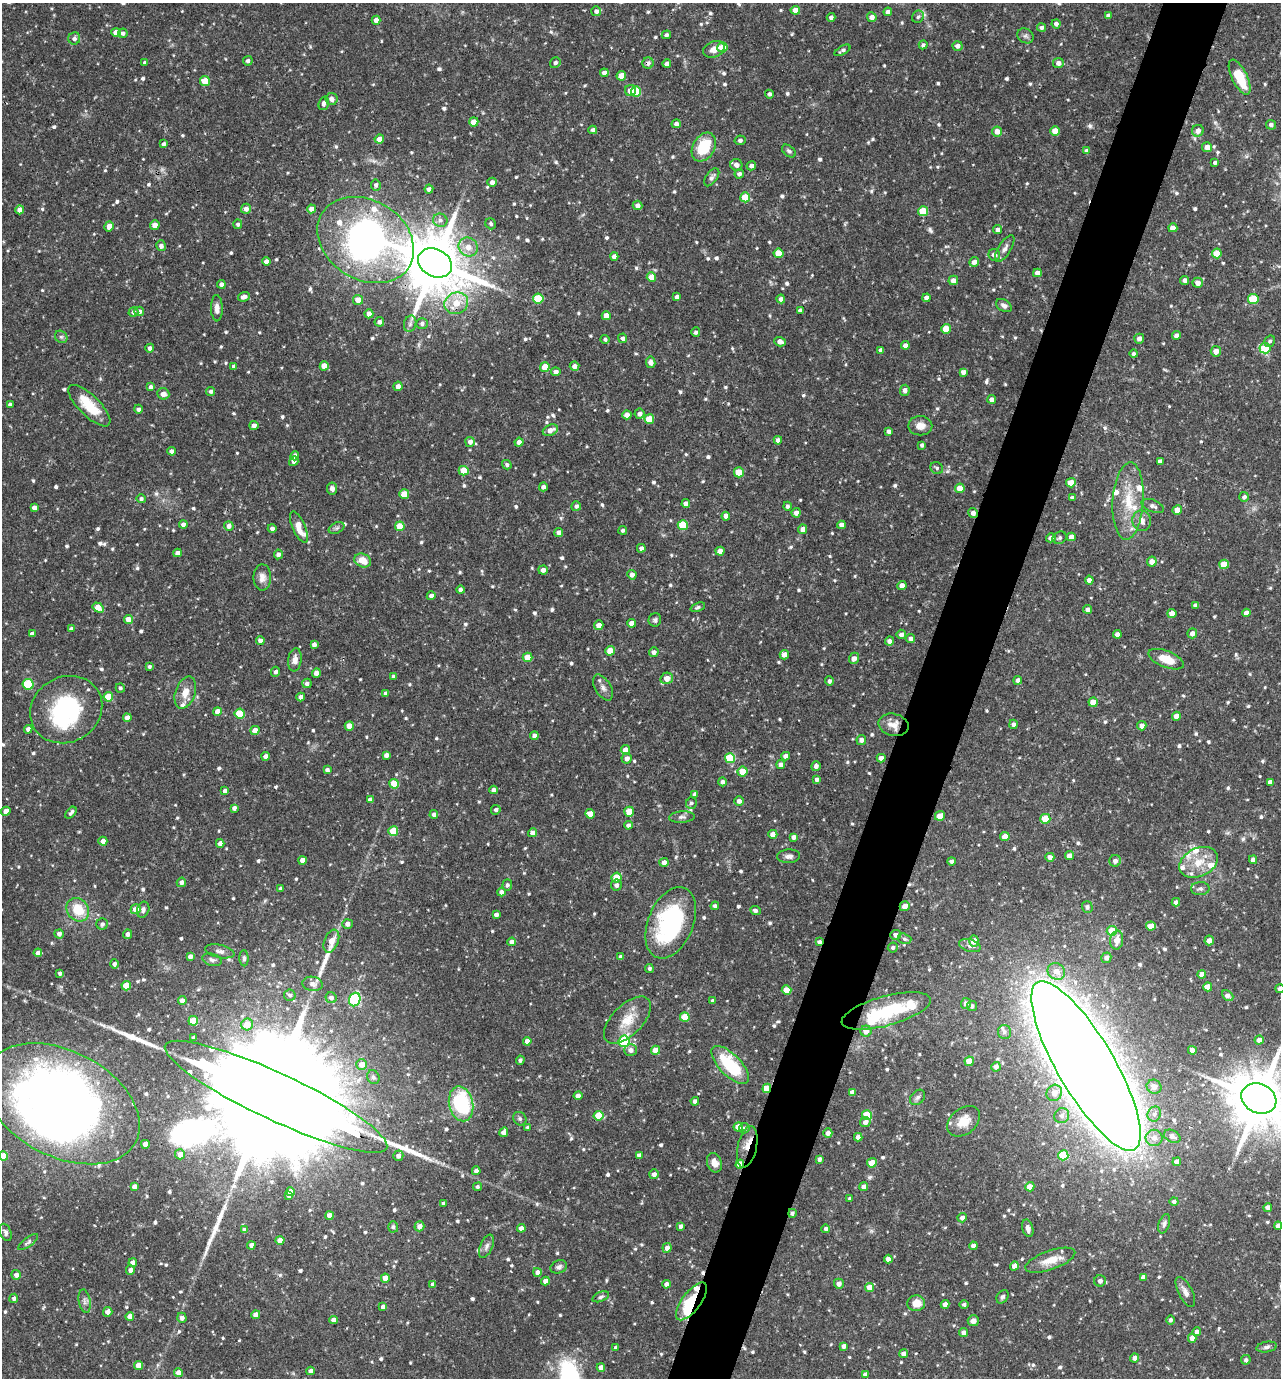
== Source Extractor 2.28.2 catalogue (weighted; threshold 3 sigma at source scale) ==
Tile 10 of 4 x 4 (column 2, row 3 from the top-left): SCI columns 1549-2827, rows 1379-2754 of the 5524 x 5509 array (HDU 1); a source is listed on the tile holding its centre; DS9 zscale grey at full resolution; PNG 1283 x 1380 px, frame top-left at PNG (2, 3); each listed source drawn as its Kron ellipse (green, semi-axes under 4 px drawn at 4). Shown black and unused: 5% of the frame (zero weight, under 2 of 3 exposures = <1% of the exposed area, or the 3 px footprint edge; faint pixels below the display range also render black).
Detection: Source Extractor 2.28.2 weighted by HDU 2 'WHT'; one run over the whole footprint, this tile lists its part. Background 0.0916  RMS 0.0055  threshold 0.0249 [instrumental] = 3 sigma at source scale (4.5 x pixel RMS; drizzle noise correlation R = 1.50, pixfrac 1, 0.05/0.05 arcsec/px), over >= 5 px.
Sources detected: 873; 2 too faint to see at this stretch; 5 inside a brighter object's white glare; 2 cosmic-ray / hot-pixel residue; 3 long thin detections or spike segments (spike, bleed or trail) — neither listed nor drawn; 21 inside a brighter listed object's ellipse — not listed separately; of the other 840, all 500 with FLUX_AUTO >= 1.24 (the completeness limit of this list) listed and drawn (340 fainter detections not listed), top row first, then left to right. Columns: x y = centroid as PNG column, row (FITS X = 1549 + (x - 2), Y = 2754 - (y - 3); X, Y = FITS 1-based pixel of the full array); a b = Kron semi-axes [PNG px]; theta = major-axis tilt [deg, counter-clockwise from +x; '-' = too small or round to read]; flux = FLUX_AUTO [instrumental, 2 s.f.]
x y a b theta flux
795 10 4 4 - 5
596 11 5 4 - 2
888 12 4 4 - 2.3
1108 16 4 4 - 2.4
831 17 4 4 - 1.6
872 17 5 4 - 3.4
918 17 6 5 - 1.3
376 20 4 4 - 3
1056 24 4 4 - 2.1
1041 28 4 4 - 1.5
116 33 5 4 - 6
123 33 5 4 - 1.7
666 35 5 4 - 1.4
1026 36 8 7 - 1.6
74 38 6 6 - 2
923 45 4 4 - 1.4
958 46 5 4 - 2.3
722 47 5 5 - 13
714 49 11 8 24 4.2
842 50 9 4 30 1.6
248 61 5 4 - 1.4
145 63 4 3 - 1.5
555 63 6 5 - 1.5
648 63 6 5 - 2
1058 63 5 5 - 2.7
667 64 4 4 - 2.4
604 73 4 4 - 2
621 76 5 4 - 8.1
1240 77 19 7 -64 19
205 81 5 5 - 11
631 90 5 5 - 5.1
636 92 5 5 - 21
769 94 4 4 - 1.5
331 99 6 6 - 3
324 103 7 5 73 1.8
474 122 5 4 - 5
676 124 4 4 - 2.1
1271 125 5 5 - 1.8
593 130 4 4 - 1.9
997 131 5 5 - 4.3
1055 131 4 4 - 6.1
1198 131 6 5 - 3.5
379 139 4 4 - 4.6
740 140 5 5 - 1.5
164 144 4 3 - 1.6
704 147 15 11 59 20
1207 147 5 5 - 5.2
789 151 8 5 -39 1.3
1087 151 4 4 - 2.6
1215 162 4 3 - 1.5
736 165 6 5 - 3
751 166 5 4 - 2.5
739 174 5 4 - 1.8
712 177 10 5 53 1.8
492 182 4 4 - 2.5
376 185 5 5 - 1.6
429 189 4 4 - 1.9
745 197 5 5 - 14
637 205 5 4 - 2.7
246 209 5 5 - 2.8
311 209 4 4 - 2.8
20 210 4 4 - 3.4
923 211 5 5 - 17
440 220 7 6 - 1.8
238 224 4 4 - 1.4
491 224 6 5 - 1.3
155 225 4 4 - 4.1
109 226 5 4 - 5
1173 228 4 4 - 3.5
998 230 5 4 - 2.3
366 240 51 39 -32 240
161 246 5 4 - 1.8
468 247 10 9 - 5.4
1005 249 15 6 59 2.8
779 253 5 5 - 10
1217 253 5 5 - 10
994 255 6 6 - 2.7
614 256 4 4 - 2.5
266 261 4 4 - 3.1
974 262 5 4 - 2.4
435 263 18 13 -28 4500
1037 273 4 4 - 3.3
651 277 5 4 - 8
953 280 5 4 - 3.4
1185 280 4 4 - 2.4
1198 283 5 5 - 3.4
221 284 4 4 - 2
244 297 6 4 19 2.9
677 297 4 4 - 2.6
538 298 5 5 - 15
926 298 4 4 - 2.5
781 299 4 4 - 2.2
1253 299 5 5 - 22
358 300 5 5 - 6
456 303 12 10 25 8.9
1004 305 8 6 -30 2
217 308 13 6 -89 3.5
800 310 4 4 - 2.1
139 311 4 4 - 2.4
133 312 5 4 - 1.6
369 314 4 4 - 3.8
606 316 4 4 - 7
379 322 5 4 - 1.9
410 324 8 6 74 1.5
422 324 5 5 - 1.5
946 329 5 5 - 12
696 332 5 4 - 1.5
1176 336 4 4 - 2.2
61 337 7 5 -42 1.3
623 338 4 4 - 1.8
605 339 4 4 - 1.3
1139 339 5 5 - 2.6
1270 341 6 5 - 1.3
780 342 6 4 -17 3.2
905 345 4 4 - 2.4
150 348 4 4 - 2.3
1265 348 5 5 - 16
881 350 4 4 - 2.4
1216 351 5 5 - 3.6
1134 354 4 4 - 1.4
651 362 6 4 -80 2.8
234 366 4 4 - 1.8
324 366 4 4 - 5.8
575 366 5 4 - 2.6
545 367 5 5 - 7.9
556 372 5 4 - 2.3
963 372 4 4 - 2.3
398 386 5 4 - 3
151 387 4 4 - 2.3
905 390 5 5 - 2.3
211 391 4 4 - 1.5
163 394 6 5 - 3.4
992 399 4 4 - 2.5
10 405 4 3 - 1.9
89 406 27 10 -45 17
138 409 4 4 - 1.8
639 414 5 5 - 2.1
627 415 4 4 - 2.9
649 419 5 5 - 11
254 425 4 4 - 2.6
920 426 12 9 0 4.6
550 430 8 5 25 3.6
889 431 4 4 - 1.8
778 440 4 4 - 2.1
470 442 5 5 - 2.6
519 442 4 4 - 2.7
922 445 4 4 - 1.6
172 451 4 4 - 2.6
295 456 4 4 - 3.7
294 461 5 4 - 2.3
1160 461 4 4 - 1.8
507 465 5 4 - 1.2
937 468 7 6 - 1.4
464 471 5 5 - 10
739 472 5 5 - 12
1071 483 5 4 - 7.2
543 487 4 4 - 2.1
960 488 4 4 - 8
332 489 6 5 - 1.9
404 494 5 4 - 12
1244 497 5 5 - 1.7
1072 498 4 4 - 2.4
141 499 4 4 - 1.4
1128 501 39 15 86 20
686 503 4 4 - 2.9
576 506 5 4 - 1.6
787 506 4 4 - 1.3
1153 506 12 6 -22 2.2
34 508 4 4 - 3.2
1177 510 5 4 - 6.6
796 513 5 4 - 3
973 513 5 4 - 2.9
726 516 4 4 - 2.6
1142 521 10 9 - 4.1
183 524 4 4 - 2.1
683 525 5 5 - 22
841 525 4 4 - 3
229 526 5 5 - 2.6
400 526 5 5 - 8.9
299 527 17 6 -66 9.7
272 528 4 4 - 1.9
337 528 8 5 27 1.4
803 529 4 4 - 3.2
623 530 4 4 - 1.4
559 532 4 4 - 2.7
1071 537 4 4 - 3.1
1051 538 5 4 - 2.8
1060 538 7 6 - 1.4
641 548 4 4 - 2.1
720 551 4 4 - 3.1
177 553 4 4 - 2.3
278 554 5 4 - 2.2
363 560 9 6 -20 7.9
1152 562 5 5 - 3.7
1224 564 5 4 - 7.8
543 570 5 4 - 2.3
632 575 5 4 - 2.6
262 577 13 9 -90 3.8
1089 580 4 4 - 2.3
902 585 4 4 - 3.2
460 590 4 4 - 2.1
431 596 4 4 - 2.3
1196 605 4 4 - 1.7
98 607 6 4 -32 8.5
698 607 7 4 22 1.3
1088 609 4 4 - 2.1
1172 613 4 4 - 3.8
1246 613 4 4 - 2.9
129 619 4 4 - 5.7
655 620 7 6 - 1.3
632 623 4 4 - 3.3
599 625 5 4 - 3.5
71 629 4 4 - 1.7
1192 633 5 4 - 3.1
32 634 4 4 - 2.9
901 634 5 4 - 2.7
1117 634 4 4 - 3
911 639 4 4 - 2.4
260 641 4 4 - 2.8
889 641 4 4 - 2.5
314 644 4 4 - 2.4
610 651 5 4 - 8.2
654 652 5 4 - 2.3
784 655 5 4 - 3.3
528 657 5 4 - 8.1
854 658 6 5 - 2.9
1166 659 19 8 -22 11
295 660 11 7 83 3.8
149 667 4 4 - 1.2
275 672 5 4 - 1.5
316 673 4 4 - 2.9
394 677 4 4 - 1.8
667 678 6 5 - 5.1
1018 680 4 4 - 2.2
829 681 4 4 - 1.5
307 683 5 4 - 1.9
28 684 5 5 - 35
120 688 5 4 - 1.2
603 688 14 8 -59 3
185 693 17 10 71 6.4
386 693 4 4 - 2.3
108 697 5 4 - 12
301 697 4 4 - 2.7
1093 702 4 4 - 7
66 710 37 32 29 56
217 712 4 4 - 5.2
240 714 5 5 - 21
1176 716 4 4 - 4.3
127 718 4 4 - 3.1
1013 724 4 4 - 1.9
893 725 15 11 -13 5.9
349 726 4 4 - 6.5
1142 726 4 4 - 3.2
28 729 4 4 - 2.3
255 730 4 4 - 4.7
534 736 4 4 - 2.5
861 740 5 5 - 2.4
625 750 5 4 - 4.7
386 755 4 4 - 2.5
266 756 4 4 - 2.7
786 756 4 4 - 2.5
627 758 5 5 - 2.9
730 758 5 5 - 27
881 758 4 4 - 3
781 764 4 4 - 2.4
816 766 5 4 - 2.3
327 770 4 4 - 1.6
743 772 5 5 - 8.8
817 779 4 4 - 1.8
722 782 4 4 - 1.7
1270 782 4 4 - 2.6
394 784 5 5 - 11
494 790 4 4 - 2.9
225 791 4 4 - 2.3
695 794 4 4 - 2.4
370 800 4 4 - 2.6
739 801 5 4 - 2.5
691 803 6 5 - 1.3
234 808 4 4 - 2.2
496 810 5 4 - 1.5
6 811 5 4 - 5.2
629 812 5 4 - 10
71 813 7 4 47 1.7
590 814 5 4 - 5.9
434 815 4 4 - 2.5
940 816 5 4 - 7.2
682 817 13 5 3 1.9
1045 819 5 5 - 15
628 825 4 4 - 2
393 831 5 5 - 16
533 833 4 4 - 3.8
773 834 4 4 - 3.7
1005 836 4 4 - 4.7
794 837 4 4 - 2.5
103 841 4 4 - 3.2
220 843 4 4 - 2.9
789 856 11 7 3 2.5
1070 856 4 4 - 5.3
1050 857 4 4 - 2.7
302 860 4 4 - 3.6
1253 860 4 4 - 3.2
951 861 4 4 - 1.5
1115 861 6 5 - 2.1
664 862 5 4 - 2.7
1199 862 20 14 26 12
616 877 5 5 - 12
181 882 5 4 - 2.3
507 885 5 5 - 1.4
616 885 5 5 - 1.9
281 889 4 3 - 1.5
1200 889 9 6 1 1.9
501 892 4 4 - 2.6
1176 902 4 4 - 2.4
715 906 4 4 - 1.6
905 906 5 5 - 4.3
1087 907 6 5 - 1.7
136 909 5 5 - 6.5
78 910 13 10 -50 15
143 910 8 6 71 1.5
755 910 5 4 - 1.3
496 915 4 4 - 1.9
671 923 37 22 67 77
102 924 6 5 - 1.7
347 924 5 5 - 2.7
1151 926 5 4 - 5.9
1112 931 5 5 - 11
59 934 4 4 - 2.4
127 934 5 4 - 2.6
896 935 5 5 - 2.4
905 939 7 5 -17 1.4
1117 940 9 6 80 4.8
1209 940 5 4 - 3.1
331 941 12 7 68 5.6
974 941 6 4 -88 5.9
512 942 4 4 - 2.5
819 942 4 4 - 2.2
970 946 11 6 -18 2.5
893 947 5 5 - 1.4
220 951 15 6 -12 2.4
38 953 4 4 - 2.4
190 956 4 4 - 2.4
620 957 4 3 - 1.4
244 958 8 4 -89 1.3
1106 958 5 5 - 2.3
212 960 10 6 -16 1.7
114 964 5 4 - 2
649 968 4 4 - 1.4
1056 971 9 8 - 5.5
60 973 4 3 - 1.5
1202 974 4 4 - 3.8
312 984 10 7 -9 2.7
126 986 5 4 - 12
1208 987 4 4 - 5.5
1280 989 4 4 - 2.4
786 990 5 4 - 8.9
290 995 6 5 - 1.6
1228 996 6 4 -41 2.8
331 998 6 5 - 2.3
355 999 7 5 67 55
182 1001 4 4 - 2.9
713 1001 4 3 - 1.7
966 1003 5 5 - 2.8
972 1006 5 5 - 1.5
886 1011 46 14 15 38
685 1017 5 4 - 12
627 1020 29 15 45 12
193 1021 5 5 - 15
247 1024 6 5 - 8.5
866 1031 5 5 - 4.4
1005 1032 7 6 - 1.5
194 1038 4 4 - 2.2
1259 1040 4 4 - 3.2
527 1041 4 4 - 3.4
624 1041 6 5 - 43
631 1050 6 6 - 3
656 1050 4 4 - 7.3
1192 1050 4 4 - 3.6
520 1060 4 4 - 1.2
969 1061 5 4 - 7.4
361 1064 5 5 - 4.7
730 1065 24 10 -46 33
1086 1066 97 28 -60 3600
996 1067 5 4 - 2.4
373 1077 7 6 - 1.3
1154 1087 7 7 - 4.1
767 1088 5 4 - 17
852 1092 4 4 - 2.6
1054 1093 8 7 - 4.7
578 1096 4 4 - 2.8
276 1097 122 23 -25 58000
918 1097 8 6 46 1.8
1259 1098 18 14 -25 4100
695 1101 4 4 - 2
62 1104 83 53 -27 470
461 1104 18 12 -76 45
1154 1114 8 6 64 2.2
867 1115 5 5 - 21
599 1116 5 5 - 18
1062 1116 8 7 - 2.5
520 1119 7 6 - 1.3
964 1121 18 13 39 7.8
865 1122 5 5 - 2.8
528 1127 4 3 - 1.3
738 1127 4 4 - 6.7
744 1128 5 5 - 2.2
504 1132 5 4 - 3.3
828 1133 4 4 - 2.7
1172 1136 9 6 -27 2.8
858 1137 4 4 - 3.4
1154 1138 8 8 - 3.6
145 1144 4 4 - 3
747 1147 21 9 78 7.5
180 1154 5 5 - 5.2
639 1155 4 4 - 2.2
1063 1155 5 5 - 25
3 1156 4 4 - 10
398 1156 5 5 - 2.4
819 1159 4 3 - 1.6
1177 1162 4 4 - 3
714 1163 10 7 -69 4.4
872 1163 5 4 - 9
740 1164 4 4 - 9
476 1171 4 4 - 2.7
654 1174 5 4 - 2.2
864 1186 4 4 - 2.5
134 1187 4 4 - 2.6
477 1187 4 4 - 1.3
1030 1187 4 4 - 6.5
290 1191 4 4 - 3.6
289 1196 4 4 - 2
850 1199 4 3 - 1.3
1174 1201 4 4 - 1.4
443 1203 3 3 - 1.3
1268 1207 4 4 - 3.4
792 1213 4 4 - 1.5
330 1216 4 4 - 5.7
962 1218 5 4 - 2.2
1164 1224 10 5 71 1.7
419 1226 5 5 - 3.4
681 1226 4 3 - 1.6
1278 1226 4 4 - 3
393 1227 5 5 - 1.3
521 1228 4 4 - 3.6
1028 1228 9 5 -74 2.1
826 1229 4 4 - 1.4
245 1230 4 4 - 2.8
6 1232 9 5 -68 1.7
280 1240 4 4 - 6.1
28 1242 12 4 38 1.5
251 1245 4 4 - 2.5
486 1246 12 6 67 2.2
973 1246 4 4 - 2.4
667 1248 5 4 - 2.8
888 1259 4 4 - 3.3
1050 1260 26 9 20 8.9
133 1263 4 4 - 3.2
1014 1266 4 4 - 3.3
559 1267 8 6 22 1.7
130 1270 4 4 - 2.3
537 1272 4 4 - 2.6
16 1275 5 4 - 2.9
1143 1277 4 4 - 2.5
385 1278 4 4 - 6.7
545 1281 4 4 - 3.2
1100 1281 6 5 - 2.6
433 1284 4 4 - 1.6
666 1284 4 4 - 2.3
839 1284 5 5 - 2.9
869 1287 4 4 - 6.1
1185 1292 16 7 -63 3.3
601 1297 9 5 21 1.3
1002 1297 7 5 56 1.3
14 1298 4 4 - 1.7
85 1301 12 6 -79 2.2
692 1301 22 9 53 30
916 1303 9 8 - 7.2
945 1304 4 4 - 3.5
964 1305 4 4 - 1.3
383 1307 4 4 - 2.4
108 1312 5 4 - 3.3
256 1315 4 4 - 4.3
130 1316 4 4 - 4.3
182 1318 5 4 - 2.5
334 1320 4 4 - 3.2
1170 1320 4 4 - 1.7
973 1321 5 5 - 2.7
1197 1332 4 4 - 2.9
963 1333 4 4 - 2.6
1192 1338 4 4 - 3.7
844 1346 4 4 - 2.5
616 1347 3 3 - 1.3
1267 1347 10 5 9 1.8
904 1354 4 4 - 3.2
1135 1358 4 4 - 2.5
1246 1360 5 5 - 1.5
139 1365 4 4 - 7.4
601 1368 4 4 - 4.4
310 1371 4 4 - 2.4
178 1373 4 4 - 6.1
865 1375 4 4 - 2.6
Overlapping masked pixels (flux is a lower limit): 12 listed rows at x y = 648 63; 366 240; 435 263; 973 513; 905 906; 819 942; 767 1088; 276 1097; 747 1147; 740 1164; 792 1213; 692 1301
Isophote crosses this tile's border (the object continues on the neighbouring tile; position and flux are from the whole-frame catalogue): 5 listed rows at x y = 1280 989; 1086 1066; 1259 1098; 62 1104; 3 1156